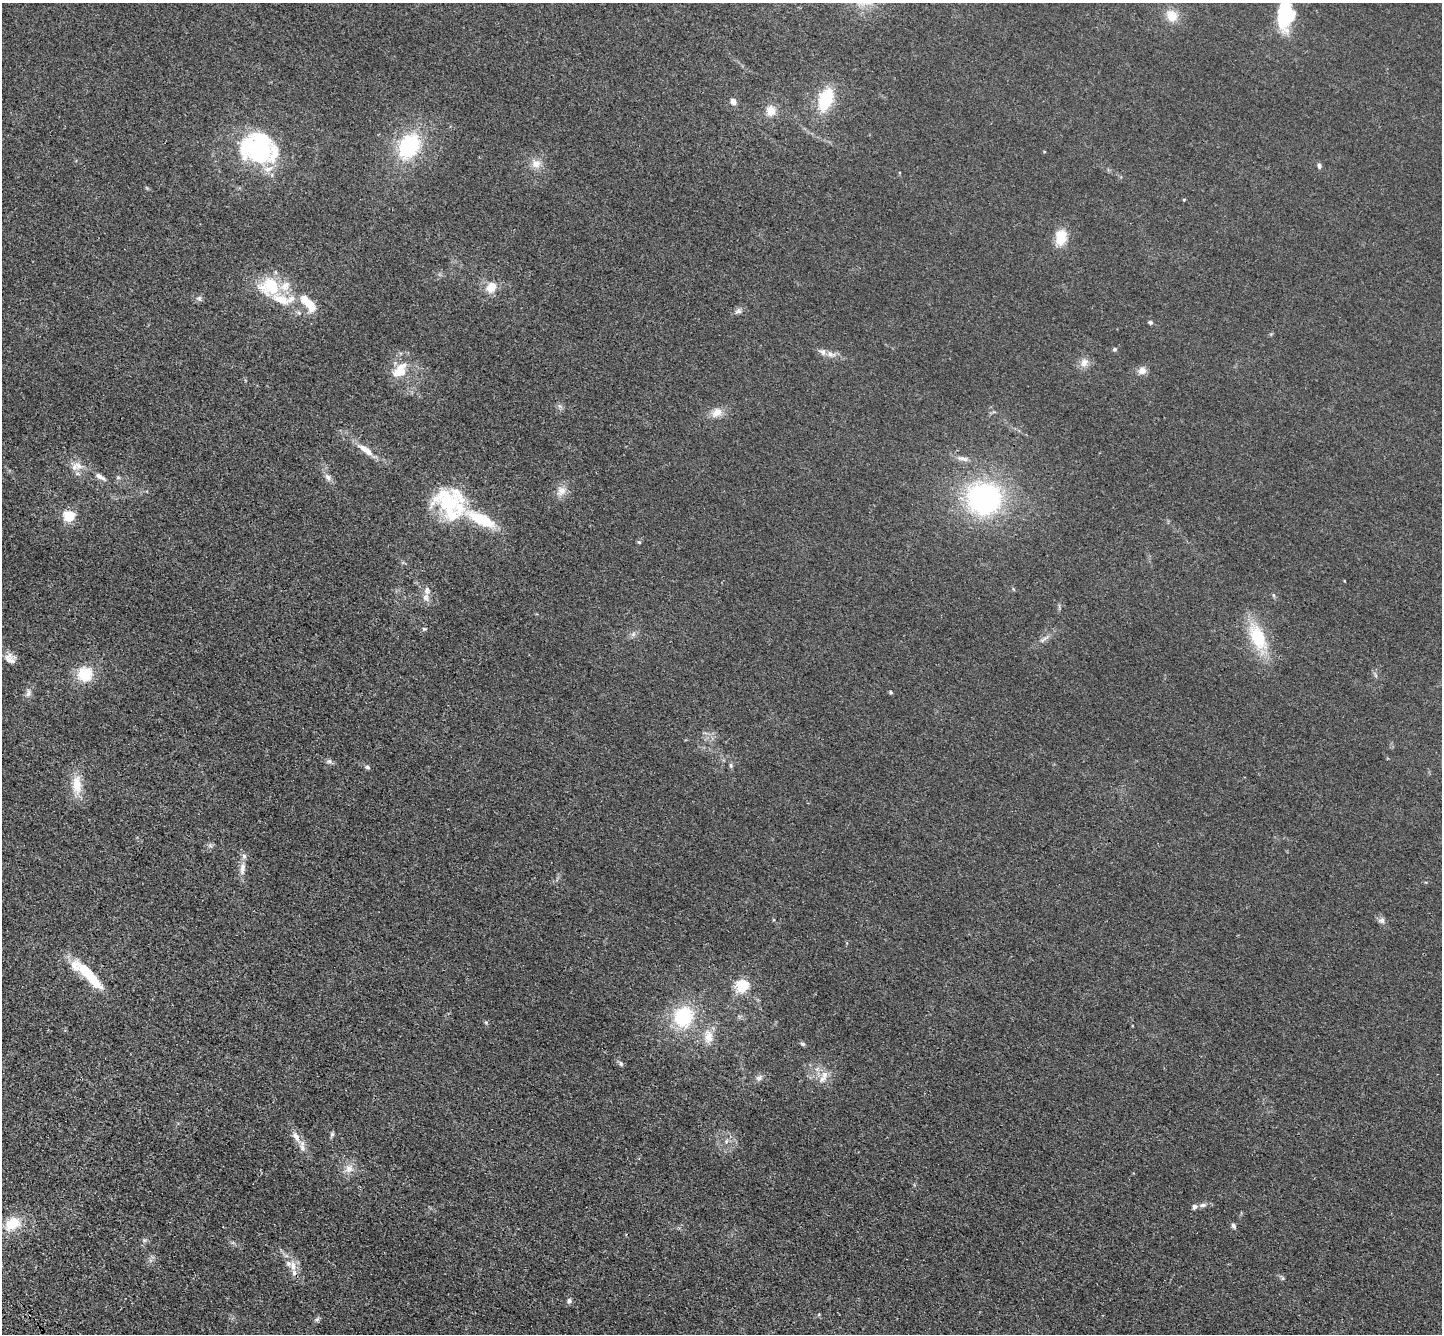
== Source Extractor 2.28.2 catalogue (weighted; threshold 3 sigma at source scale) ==
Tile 7 of 4 x 4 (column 3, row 2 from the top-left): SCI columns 2950-4389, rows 3053-4384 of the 5898 x 5967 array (HDU 1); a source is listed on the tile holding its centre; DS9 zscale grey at full resolution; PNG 1444 x 1336 px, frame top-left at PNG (2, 3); no overlay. Shown black and unused: <1% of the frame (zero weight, under 3 of 4 exposures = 6% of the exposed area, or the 3 px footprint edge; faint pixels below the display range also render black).
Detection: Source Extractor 2.28.2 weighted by HDU 2 'WHT'; one run over the whole footprint, this tile lists its part. Background 0.0117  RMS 0.0039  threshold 0.0178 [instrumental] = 3 sigma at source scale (4.5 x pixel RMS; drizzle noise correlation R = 1.50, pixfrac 1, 0.05/0.05 arcsec/px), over >= 5 px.
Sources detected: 95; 5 inside a brighter object's white glare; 1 cosmic-ray / hot-pixel residue — not listed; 17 inside a brighter listed object's ellipse — not listed separately; the other 72 listed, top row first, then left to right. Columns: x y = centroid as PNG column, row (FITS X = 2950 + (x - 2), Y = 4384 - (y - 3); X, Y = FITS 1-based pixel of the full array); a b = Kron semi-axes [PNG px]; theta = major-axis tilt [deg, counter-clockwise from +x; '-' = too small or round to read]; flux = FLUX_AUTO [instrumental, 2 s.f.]
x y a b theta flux
1284 9 35 17 87 15
1172 16 14 12 -62 5.9
826 99 21 11 70 21
733 101 5 4 - 3.9
771 111 12 11 - 4.5
409 146 27 19 61 33
259 148 41 22 -10 41
536 163 12 11 - 3.7
1319 166 7 5 -86 1
1184 200 4 4 - 0.37
1061 237 19 13 83 8.1
271 286 27 24 78 16
491 287 11 9 56 6
199 298 7 6 - 0.97
306 300 25 12 -46 7.7
738 311 10 7 32 1.4
299 313 6 4 -19 0.69
1150 322 6 5 - 0.74
1115 349 5 5 - 0.83
831 354 14 8 -22 2.7
1084 363 12 10 69 3
400 371 21 15 47 9.5
1142 371 10 9 - 2.5
717 413 16 11 34 3.8
365 450 23 7 -36 5.3
963 458 16 6 -14 2.3
79 466 14 7 -29 2.9
78 474 6 4 -19 0.74
100 476 14 6 -31 2.3
118 477 5 5 - 0.64
328 477 11 6 -48 1.8
561 491 14 12 55 3.7
984 498 35 32 -10 71
448 502 39 30 -30 29
69 516 5 5 - 42
639 542 6 4 -42 0.51
427 591 12 9 -87 2.6
1273 595 6 4 -71 0.52
424 629 6 5 - 0.58
633 634 8 5 46 1.1
1258 637 34 18 -66 19
1044 639 17 5 34 1.8
10 658 15 11 -40 3.1
85 674 18 17 - 11
891 692 5 4 - 0.51
28 693 12 6 83 1.6
329 761 6 6 - 0.93
731 765 7 5 -71 0.72
367 767 7 5 -32 0.89
77 785 26 12 -88 7.9
242 869 19 7 82 3
1382 920 8 7 - 1.5
92 978 56 12 -42 16
742 985 5 5 - 57
683 1017 21 19 63 26
486 1022 6 4 18 0.46
708 1037 19 11 -86 5.5
803 1044 7 5 -16 0.69
621 1064 7 5 -75 0.88
824 1075 16 9 86 3.6
759 1078 10 7 41 1.6
332 1134 7 5 73 0.81
296 1136 20 8 -59 3.6
726 1141 7 4 87 0.72
349 1168 13 12 - 3.7
1203 1205 10 5 6 1.5
12 1224 19 14 32 10
1233 1226 7 5 -57 0.94
293 1266 16 9 -76 4
1283 1278 6 4 -89 0.6
569 1301 6 6 - 1.1
317 1319 7 5 67 0.85
Overlapping masked pixels (flux is a lower limit): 1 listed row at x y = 92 978
Isophote crosses this tile's border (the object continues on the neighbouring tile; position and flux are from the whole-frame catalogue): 1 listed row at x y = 1284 9